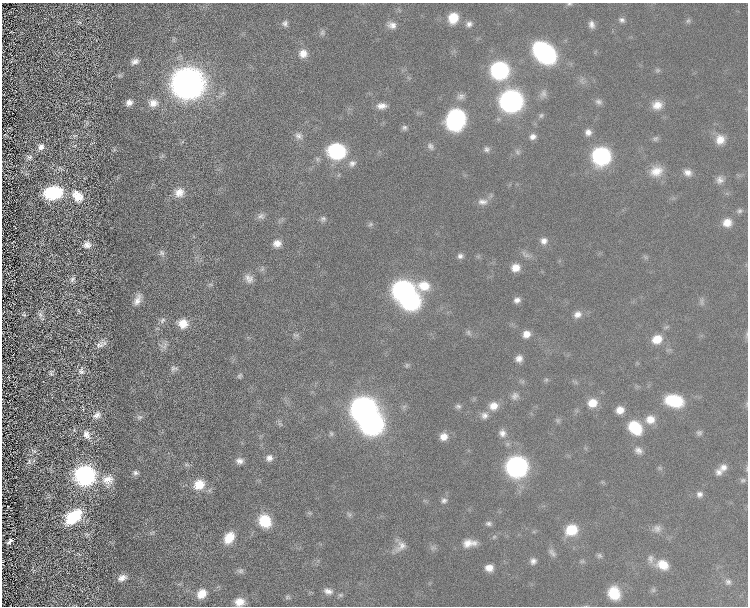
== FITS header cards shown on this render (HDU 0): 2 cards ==
NAXIS1  =                  746
NAXIS2  =                  604

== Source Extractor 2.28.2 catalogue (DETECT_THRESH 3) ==
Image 746 x 604 px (HDU 0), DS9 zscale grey, 1 PNG px = 1 image px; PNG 750 x 608 px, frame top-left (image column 1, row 604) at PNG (2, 3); no overlay
Background 3420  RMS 9.9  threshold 29.6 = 3 sigma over >= 5 px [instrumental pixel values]
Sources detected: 173; all 173 listed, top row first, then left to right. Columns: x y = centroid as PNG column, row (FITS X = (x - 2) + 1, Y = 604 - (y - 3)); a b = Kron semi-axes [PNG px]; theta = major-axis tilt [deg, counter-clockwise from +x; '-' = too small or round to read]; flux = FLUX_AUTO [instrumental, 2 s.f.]
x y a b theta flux
569 4 8 5 8 1.2e+03
453 18 9 8 - 1.5e+04
622 20 8 7 - 2.3e+03
688 21 8 6 73 1.5e+03
79 22 8 5 -25 1.2e+03
285 24 8 8 - 2.3e+03
469 24 8 7 - 2.6e+03
392 25 11 8 -19 4.0e+03
591 25 9 7 -74 3.2e+03
322 32 9 7 84 1.9e+03
303 53 11 10 - 6.6e+03
544 53 18 12 -42 1.4e+05
135 62 10 6 18 3.4e+03
499 70 11 10 - 1.4e+05
657 70 7 5 20 1.4e+03
120 75 7 5 29 1.3e+03
187 83 13 13 - 1.3e+06
543 94 11 9 72 3.2e+03
461 96 11 8 24 2.9e+03
511 101 17 16 - 1.3e+05
599 102 10 7 -12 2.3e+03
129 103 9 7 39 4.2e+03
153 103 15 12 -11 7.7e+03
657 105 13 11 8 7.5e+03
382 106 12 8 3 4.9e+03
541 115 8 6 54 1.5e+03
455 120 17 14 69 8.8e+04
87 123 8 5 84 1.5e+03
404 128 7 7 - 1.9e+03
588 132 8 8 - 3.7e+03
5 135 4 2 - 4.7e+02
75 136 8 5 3 1.7e+03
299 136 11 9 -22 3.7e+03
533 137 8 7 - 3.3e+03
655 139 9 6 32 1.7e+03
720 140 13 12 - 8.1e+03
75 146 7 3 19 9.8e+02
430 146 10 7 -58 2.3e+03
41 147 10 8 58 4.3e+03
487 149 8 7 - 2.1e+03
114 150 8 5 65 1.2e+03
336 151 15 13 -6 6.6e+04
517 152 7 5 -48 1.6e+03
162 156 8 4 35 1.1e+03
601 156 11 10 - 1.4e+05
29 157 10 9 - 3.2e+03
352 163 11 9 28 3.9e+03
60 169 12 8 -19 2.6e+03
656 171 17 14 19 1.0e+04
687 173 11 9 -29 4.4e+03
26 174 7 5 -7 1.2e+03
720 180 11 10 - 4.0e+03
179 192 13 12 - 7.8e+03
53 193 16 11 12 6.2e+04
77 196 17 12 -52 1.5e+04
483 202 14 8 2 3.9e+03
739 211 8 7 - 1.9e+03
261 216 11 8 13 3.0e+03
323 219 8 7 - 2.0e+03
727 223 11 11 - 7.3e+03
370 224 7 5 22 1.4e+03
544 241 9 9 - 3.9e+03
13 242 3 2 - 3.9e+02
277 243 10 9 - 5.7e+03
87 245 11 10 - 5.6e+03
162 253 10 8 -65 2.5e+03
525 254 16 7 -34 3.0e+03
460 256 8 7 - 2.4e+03
515 268 9 8 - 7.7e+03
262 269 9 6 71 1.8e+03
249 278 12 10 -53 5.0e+03
72 280 11 9 -85 3.2e+03
210 284 8 4 0 1.2e+03
424 286 24 15 13 1.7e+04
403 290 11 10 - 2.6e+05
138 299 15 8 65 6.3e+03
517 300 8 6 16 3.2e+03
411 301 12 10 14 1.5e+05
702 302 11 4 -85 1.8e+03
79 311 10 5 -59 1.8e+03
24 314 6 5 - 1.4e+03
577 314 11 9 30 4.6e+03
40 315 14 8 -84 3.8e+03
162 320 10 8 57 2.7e+03
183 323 11 10 - 1.0e+04
468 333 8 6 -67 1.7e+03
526 334 8 8 - 6.3e+03
747 334 8 3 71 1.1e+03
296 335 10 6 4 2.0e+03
657 339 12 10 24 1.1e+04
104 343 13 6 -84 2.4e+03
100 345 15 10 61 5.1e+03
164 345 15 11 54 4.0e+03
519 359 9 8 - 4.1e+03
407 365 7 5 64 1.2e+03
174 368 10 8 7 2.7e+03
81 371 12 10 -86 4.2e+03
51 373 7 6 - 2.0e+03
240 376 7 6 - 1.5e+03
546 380 6 5 - 1.2e+03
515 396 11 10 - 3.6e+03
674 401 19 12 -12 3.0e+04
592 403 10 9 - 1.0e+04
458 406 8 6 -1 1.8e+03
493 406 12 10 12 7.6e+03
83 408 9 4 -81 1.1e+03
363 409 13 11 16 5.3e+05
620 410 8 7 - 6.8e+03
97 415 12 9 39 5.2e+03
484 415 10 10 - 3.9e+03
139 417 10 7 12 2.4e+03
650 419 11 10 - 8.3e+03
558 420 7 6 - 1.5e+03
280 423 11 4 -62 1.4e+03
371 424 12 11 - 3.4e+05
635 427 14 11 -47 2.8e+04
74 430 7 6 - 1.5e+03
502 433 11 9 -66 4.0e+03
699 433 8 7 - 1.8e+03
331 434 8 6 -87 1.4e+03
87 435 16 12 -58 7.3e+03
444 437 9 8 - 5.9e+03
638 450 11 8 -28 3.4e+03
34 451 9 7 -17 2.5e+03
269 458 9 8 - 3.7e+03
29 461 12 8 79 3.1e+03
240 461 9 8 - 3.7e+03
186 464 8 5 -7 1.4e+03
516 467 11 11 - 2.7e+05
723 467 11 9 37 4.6e+03
747 469 6 4 90 9.0e+02
719 472 9 8 - 3.2e+03
135 473 7 6 - 2.2e+03
85 475 18 17 - 1.0e+05
107 480 16 15 - 1.0e+04
743 480 8 6 19 1.6e+03
199 484 13 11 27 1.4e+04
699 494 8 7 - 2.7e+03
48 496 9 7 79 1.4e+03
444 500 8 8 - 2.3e+03
8 507 3 2 - 4.8e+02
310 513 7 5 -10 1.1e+03
349 514 8 7 - 1.6e+03
73 517 18 11 38 4.1e+04
265 521 12 11 - 2.5e+04
488 523 8 6 -1 2.0e+03
657 528 12 10 2 3.8e+03
571 530 11 9 26 2.3e+04
152 533 9 5 30 1.3e+03
87 535 8 8 - 2.0e+03
494 537 6 5 - 1.2e+03
229 538 13 9 57 1.3e+04
10 541 6 3 42 1.0e+04
469 543 17 9 5 7.8e+03
401 546 18 11 44 6.1e+03
552 553 13 7 -53 2.8e+03
79 554 10 4 -27 1.4e+03
599 556 7 6 - 1.5e+03
650 559 13 8 -80 3.6e+03
533 561 9 8 - 3.1e+03
663 565 15 11 -23 1.1e+04
489 568 9 8 - 6.1e+03
33 571 7 4 -66 7.8e+02
240 571 10 6 2 2.0e+03
122 578 11 7 22 5.1e+03
728 582 9 8 - 2.4e+03
653 590 7 6 - 1.4e+03
328 591 13 9 -15 4.4e+03
614 593 12 11 - 1.7e+04
202 594 12 10 46 1.0e+04
340 595 8 6 14 1.5e+03
287 597 7 6 - 1.3e+03
240 602 11 8 2 7.1e+03
At the frame edge (FLAGS 8, measured only in part): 4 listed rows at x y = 569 4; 747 334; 747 469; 240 602